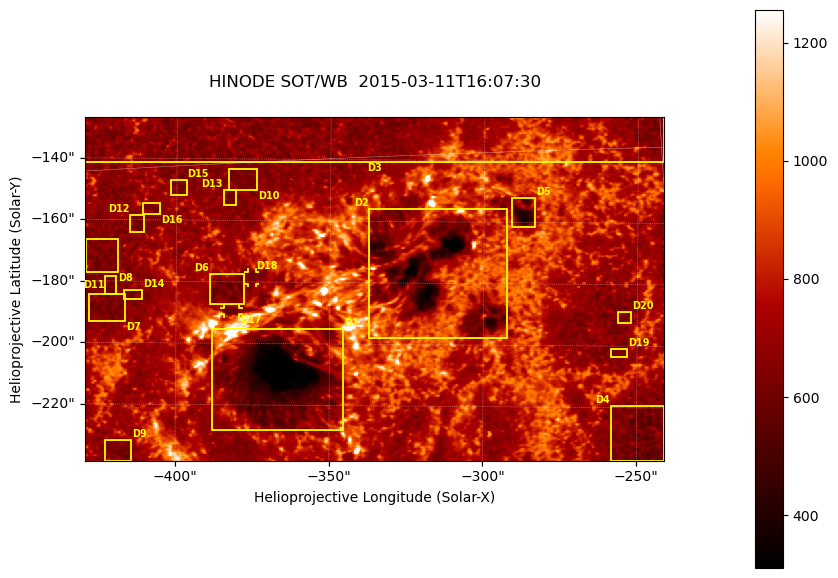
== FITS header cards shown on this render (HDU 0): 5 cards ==
TELESCOP= 'HINODE'
INSTRUME= 'SOT/WB'
DATE_OBS= '2015-03-11T16:07:30.791'
CTYPE1  = 'Solar-X'
CTYPE2  = 'Solar-Y'

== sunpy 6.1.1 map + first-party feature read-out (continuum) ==
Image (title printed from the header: HINODE SOT/WB  2015-03-11T16:07:30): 864 x 512 px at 0.218 arcsec/px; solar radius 966 arcsec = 4431 px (partial field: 0.7% of the solar disc is inside the frame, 100% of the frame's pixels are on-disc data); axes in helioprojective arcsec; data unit not stated in the header (colour bar unlabelled)
Orientation: roll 0.412 deg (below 1 deg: not rotated)
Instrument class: CONTINUUM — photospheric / low-chromospheric filtergram (Ca II H line): granulation and sunspots, dark-feature search
Dark features (sunspots / pores): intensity divided by the frame's on-disc median (partial field: no limb-darkening profile); reference = the frame's on-disc median (the 8%-of-disc-diameter window exceeds this field); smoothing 3 px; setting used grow <= 0.84, no closing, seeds <= 0.84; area >= 110 px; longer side >= 6 px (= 1.3 arcsec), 3 px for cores <= 0.7; partial field; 21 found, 20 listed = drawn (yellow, D1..; 2 of them under ~3 arcsec drawn as corner ticks so the feature stays visible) (cap 20 boxes per figure: the strongest are kept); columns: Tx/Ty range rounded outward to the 1 arcsec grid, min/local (2 s.f., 1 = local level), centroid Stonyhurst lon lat
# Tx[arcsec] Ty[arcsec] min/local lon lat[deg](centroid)
D1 -389..-345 -229..-195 0.34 -24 -19
D2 -338..-292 -198..-155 0.44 -20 -17
D3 -430..-241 -142..-125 0.47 -22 -14
D4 -259..-240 -238..-219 0.67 -16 -21
D5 -291..-283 -162..-152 0.51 -18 -16
D6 -389..-377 -188..-177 0.74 -24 -17
D7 -429..-416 -194..-184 0.73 -27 -18
D8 -430..-419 -178..-166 0.77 -27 -17
D9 -423..-414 -239..-231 0.73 -27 -20
D10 -384..-374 -150..-143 0.78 -24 -15
D11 -423..-419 -185..-178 0.75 -27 -17
D12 -416..-410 -164..-158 0.75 -26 -16
D13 -385..-380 -155..-150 0.77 -24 -16
D14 -417..-411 -186..-182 0.78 -27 -17
D15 -402..-396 -152..-147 0.78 -25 -15
D16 -411..-405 -159..-154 0.79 -26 -16
D17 -385..-379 -191..-188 0.73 -24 -18
D18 -377..-374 -181..-176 0.75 -24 -17
D19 -259..-253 -204..-201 0.77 -16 -19
D20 -257..-251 -193..-189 0.8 -16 -18